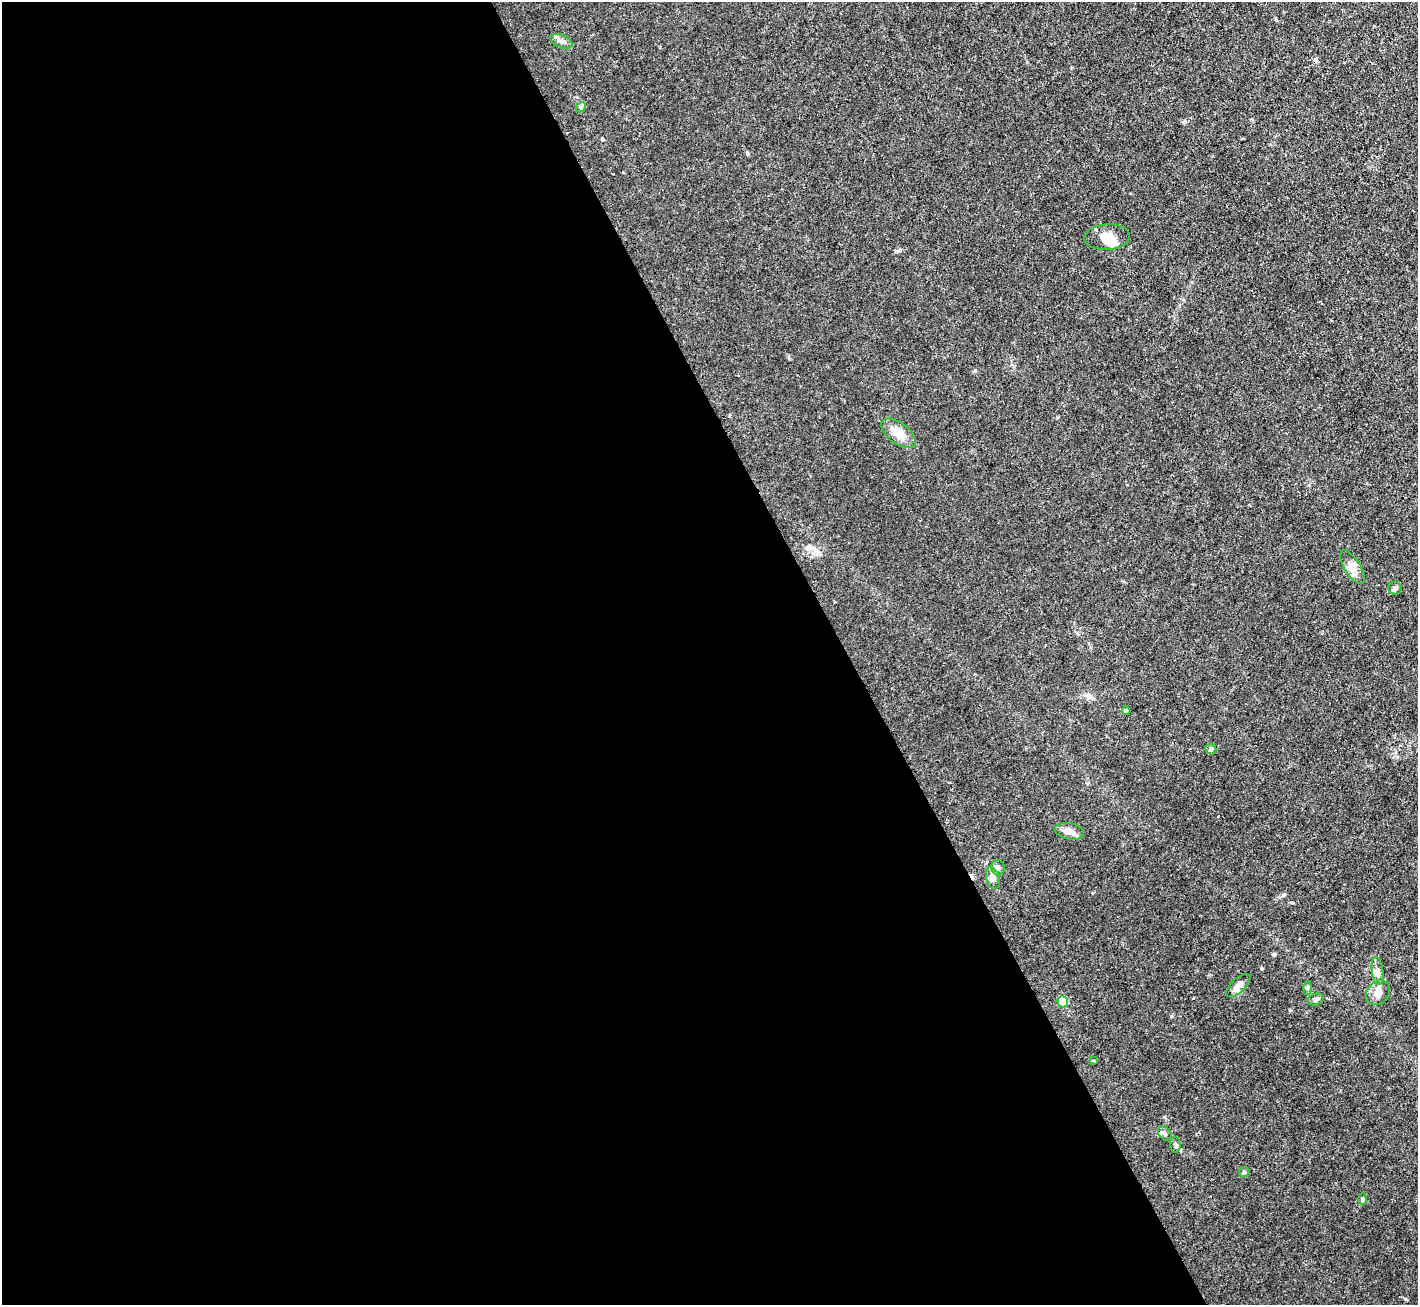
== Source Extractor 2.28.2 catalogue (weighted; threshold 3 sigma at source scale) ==
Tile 9 of 4 x 4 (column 1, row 3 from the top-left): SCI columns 1-1416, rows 1590-2892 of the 5664 x 5650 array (HDU 1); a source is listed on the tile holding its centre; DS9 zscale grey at full resolution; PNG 1420 x 1307 px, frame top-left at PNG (2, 2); each listed source drawn as its Kron ellipse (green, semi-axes under 4 px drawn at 4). Shown black and unused: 60% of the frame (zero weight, under 3 of 4 exposures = <1% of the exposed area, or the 3 px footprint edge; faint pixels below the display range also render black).
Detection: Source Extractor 2.28.2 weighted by HDU 2 'WHT'; one run over the whole footprint, this tile lists its part. Background 0.0224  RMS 0.0032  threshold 0.0142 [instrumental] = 3 sigma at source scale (4.5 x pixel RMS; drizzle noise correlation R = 1.50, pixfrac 1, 0.05/0.05 arcsec/px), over >= 5 px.
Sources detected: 25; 3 cosmic-ray / hot-pixel residue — neither listed nor drawn; the other 22 listed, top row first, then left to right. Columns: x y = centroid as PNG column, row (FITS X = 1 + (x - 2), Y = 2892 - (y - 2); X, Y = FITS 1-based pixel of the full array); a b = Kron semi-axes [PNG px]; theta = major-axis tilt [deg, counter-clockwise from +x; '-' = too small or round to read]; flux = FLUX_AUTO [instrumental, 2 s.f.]
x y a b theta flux
561 41 11 6 -22 1.3
581 107 6 4 46 0.49
1107 237 23 13 3 4.3
898 433 20 10 -37 4.3
1353 567 19 8 -58 2.4
1395 588 6 6 - 0.89
1126 711 4 4 - 0.31
1211 749 6 5 - 0.47
1069 831 15 8 -12 2.2
998 867 7 6 - 0.82
993 878 11 6 -74 2.2
1377 971 14 6 -83 1.5
1238 985 15 7 44 1.8
1307 988 6 4 88 0.51
1378 993 13 11 51 2.3
1315 999 8 5 19 0.81
1063 1002 5 5 - 14
1094 1061 3 2 - 0.31
1165 1134 8 5 -52 0.77
1175 1145 8 5 -86 0.7
1244 1172 5 5 - 0.42
1362 1199 6 4 -89 0.44
Unlisted compact peaks at least as high as the median listed source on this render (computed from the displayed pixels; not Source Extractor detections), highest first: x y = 1184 122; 1283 895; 975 370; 896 251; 1261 968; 1292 903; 1089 696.